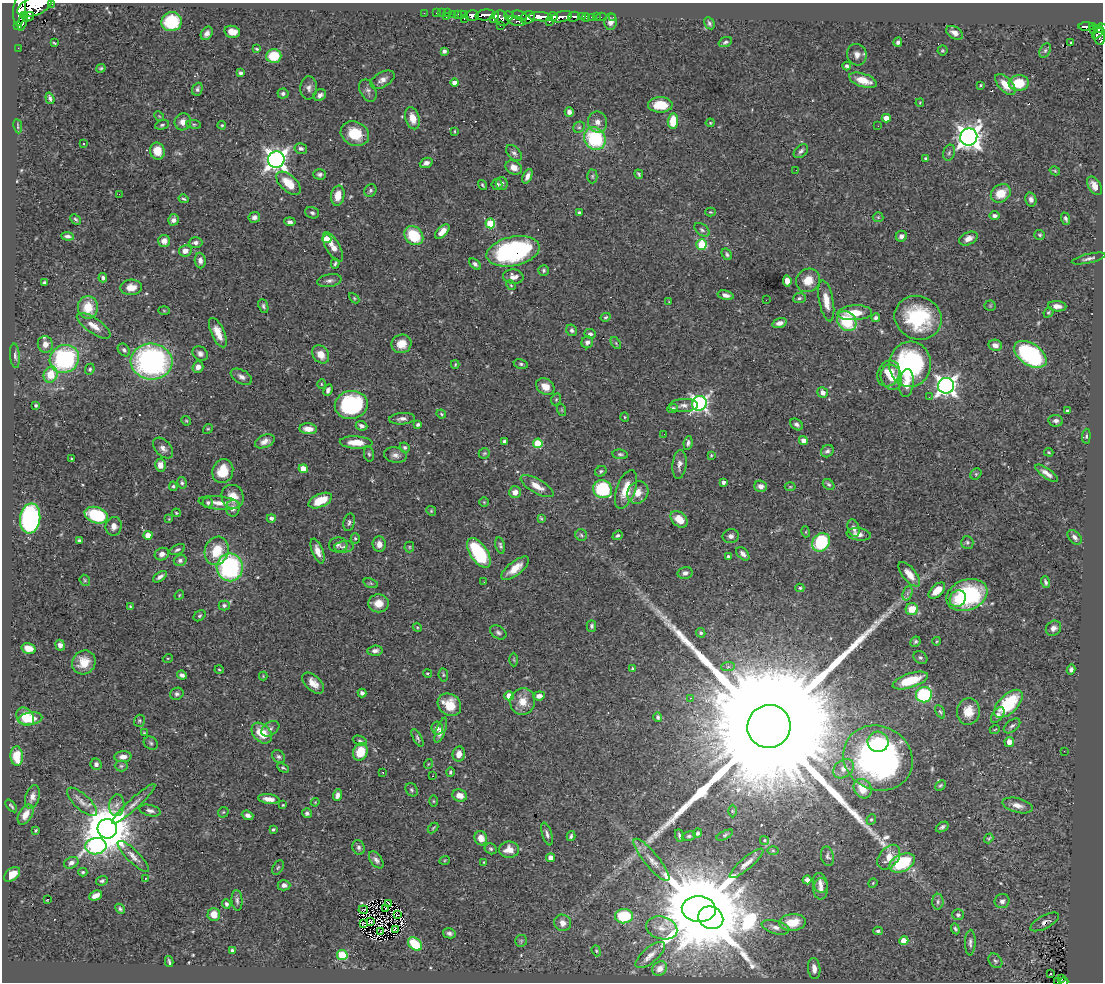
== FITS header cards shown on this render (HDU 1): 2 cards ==
NAXIS1  =                 1101
NAXIS2  =                  980

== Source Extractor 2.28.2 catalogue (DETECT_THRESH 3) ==
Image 1101 x 980 px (HDU 1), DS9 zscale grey, 1 PNG px = 1 image px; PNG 1105 x 984 px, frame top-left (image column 1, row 980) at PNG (2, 3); each listed source drawn as its Kron ellipse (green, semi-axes under 4 px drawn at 4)
Background 0.601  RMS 0.021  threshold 0.062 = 3 sigma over >= 5 px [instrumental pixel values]
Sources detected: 534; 5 with non-positive FLUX_AUTO (blend fragments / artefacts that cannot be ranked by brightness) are neither listed nor drawn; of the other 529, the 500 brightest by FLUX_AUTO listed and drawn (29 fainter detections omitted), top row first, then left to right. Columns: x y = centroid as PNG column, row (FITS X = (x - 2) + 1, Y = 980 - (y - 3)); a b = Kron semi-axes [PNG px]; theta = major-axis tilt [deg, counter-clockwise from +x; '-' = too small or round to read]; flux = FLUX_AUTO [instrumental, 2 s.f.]
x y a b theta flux
51 4 3 2 - 25
34 6 18 9 20 1900
20 9 17 6 84 1200
424 13 2 2 - 5.7
436 13 2 2 - 4.4
442 13 2 2 - 8.6
448 13 2 2 - 1.2
458 14 3 3 - 15
464 14 3 3 - 14
24 15 4 3 - 310
453 15 3 2 - 16
461 15 3 2 - 16
485 15 9 5 7 430
447 16 3 2 - 7
472 16 6 5 - 360
509 16 4 3 - 66
520 16 7 4 -20 170
553 16 5 3 - 160
582 16 3 3 - 37
28 17 6 4 32 210
541 17 12 4 -4 1100
561 17 11 5 14 600
573 17 6 5 - 180
591 17 3 3 - 13
596 17 2 2 - 5.7
602 17 5 2 - 9.3
613 17 3 2 - 5
464 18 3 2 - 7.4
494 18 6 4 55 160
502 18 8 6 -51 190
528 18 8 6 22 390
586 18 4 2 - 7.6
23 21 9 4 73 260
516 21 9 4 -13 160
549 21 3 3 - 59
172 22 10 9 - 77
610 22 8 6 84 7.4
709 23 6 5 - 3.3
18 25 3 2 - 120
500 26 2 2 - 3
1086 26 7 4 0 150
1092 27 4 3 - 49
1101 28 6 4 9 150
1094 30 4 3 - 22
232 32 8 6 -12 14
207 33 7 5 56 5.7
954 33 9 6 -31 7.3
1098 33 7 3 50 89
1099 36 8 5 -85 170
725 42 7 5 22 2.7
898 42 5 4 - 3.8
54 43 3 2 - 1.2
1070 43 3 2 - 48
18 48 2 2 - 5.2
257 49 4 3 - 1.8
942 50 5 5 - 2
1045 50 8 5 63 3
444 51 4 4 - 4.6
857 55 11 9 -72 8.4
274 56 7 7 - 42
847 66 4 3 - 3.4
101 68 5 4 - 1.9
240 73 4 4 - 3.3
382 80 13 7 29 8.5
863 80 14 6 -18 24
455 83 4 4 - 12
1019 83 10 8 5 40
1005 84 13 7 -47 19
980 85 3 2 - 1.5
309 88 11 8 88 6.4
197 89 7 5 69 3.5
368 91 12 8 -64 5.7
283 93 5 5 - 3.3
320 95 6 5 - 5.9
50 98 6 3 -71 3.3
920 103 4 4 - 1.3
660 105 12 7 1 33
569 112 5 4 - 5.4
159 116 5 4 - 1.8
412 118 11 7 -75 16
886 118 4 4 - 15
673 121 7 5 85 35
183 122 8 8 - 9.9
597 122 10 9 - 10
710 123 4 4 - 1.6
194 124 7 3 -7 2.1
162 125 7 4 16 2.6
222 125 4 3 - 1.6
18 126 7 3 -81 1.5
878 126 2 2 - 1.8
579 127 6 5 - 2.4
455 131 4 3 - 1.5
355 134 14 12 -24 41
969 137 9 8 - 1200
595 138 11 10 - 110
84 144 3 2 - 1.2
301 149 6 5 - 3.8
157 151 8 7 - 21
801 151 8 5 42 4.7
514 153 10 6 -44 4.2
949 153 8 6 72 3.6
925 158 3 3 - 2
276 159 8 8 - 980
426 163 6 5 - 5.7
514 167 9 6 -26 10
796 170 2 2 - 1.4
1055 171 5 3 - 1.5
320 174 6 5 - 3.5
639 174 5 3 - 2.2
527 176 8 4 66 6.6
592 176 7 5 89 2.2
288 183 15 8 -42 29
502 183 6 6 - 4.4
497 184 5 5 - 3
482 185 5 3 - 1.7
1095 186 10 6 -58 12
370 190 6 6 - 3
1001 193 10 8 36 27
119 194 2 2 - 13
338 196 10 6 80 18
184 199 5 3 - 2.3
1031 199 7 5 -77 5.3
579 212 4 3 - 2.6
710 212 5 4 - 1.7
312 213 7 5 -19 3.4
994 215 5 4 - 3.9
254 217 6 5 - 5.2
878 217 5 5 - 2.1
76 219 6 3 -44 2.3
1066 219 6 3 -68 3.3
173 220 5 5 - 5.8
290 222 5 4 - 3.9
490 223 5 5 - 69
702 230 9 5 -38 3.7
442 232 9 4 46 15
1040 235 5 5 - 2.6
67 236 6 4 -7 4.2
414 236 10 8 -46 57
901 236 5 5 - 5.3
968 238 10 6 25 10
327 239 4 4 - 38
164 241 6 6 - 11
195 243 7 5 1 5
701 244 5 5 - 52
333 247 16 7 -60 14
185 251 6 5 - 11
513 251 27 14 12 220
727 254 6 4 -54 2.7
1089 258 17 4 13 5.4
200 261 8 5 -85 6.5
335 264 5 3 - 2.4
475 264 7 4 -40 3.5
544 270 5 5 - 2.6
513 277 10 7 -5 9.9
103 278 4 4 - 3.7
808 280 12 11 - 21
329 281 12 6 9 5.4
787 281 5 4 - 11
44 283 4 3 - 2
511 285 5 4 - 1.6
131 287 11 8 2 14
726 295 8 4 -14 6.2
354 298 6 4 -46 1.8
799 298 6 5 - 2.8
766 300 3 2 - 1.2
826 301 21 7 -79 17
669 302 4 4 - 1.2
263 306 7 4 -70 3
990 306 5 5 - 1.9
1057 306 9 5 -5 7.9
88 307 11 10 - 30
164 311 6 4 -2 1.5
1048 312 5 4 - 1.9
855 313 17 7 3 25
606 317 5 4 - 2
876 318 4 4 - 3.4
918 318 24 21 -23 110
847 321 11 9 -50 62
779 323 7 4 16 6.9
94 326 20 7 -35 14
572 330 6 5 - 3.5
218 333 16 6 -66 17
590 334 6 5 - 3.5
587 342 6 5 - 4.9
616 343 7 3 -55 2
45 344 8 7 - 9.6
401 344 10 9 - 18
995 345 7 5 -11 8.7
124 350 7 5 -46 3.4
200 354 8 7 - 5.7
321 354 10 7 -52 15
1030 354 18 11 -33 190
15 356 12 5 -85 4.3
64 359 15 13 36 160
151 361 21 18 -5 330
455 364 4 3 - 1.4
521 364 7 5 -10 2.7
910 364 23 21 85 220
198 367 6 5 - 7.7
90 369 5 4 - 2.6
889 373 13 11 63 26
51 375 8 6 71 28
241 377 11 6 -28 6.4
891 377 13 10 -72 25
906 383 14 7 85 16
321 384 5 3 - 1.3
946 386 8 8 - 810
545 387 10 7 -36 15
328 390 6 4 67 4.4
822 392 6 5 - 7.7
929 397 3 2 - 1.3
556 399 6 4 69 2.2
699 403 7 7 - 460
36 405 3 3 - 2.1
351 405 16 14 10 150
683 405 14 6 3 7.5
673 408 5 4 - 3.4
562 410 6 4 -72 1.6
1067 411 3 3 - 2.6
441 414 5 4 - 1.6
625 417 5 4 - 1.6
402 419 13 5 5 6.4
186 421 5 4 - 1.6
1056 421 7 5 -8 4.5
418 424 4 3 - 3
796 424 7 5 -40 3.9
361 426 6 4 -21 4.4
208 429 5 4 - 1.8
308 429 9 5 -6 13
664 434 2 2 - 1.6
1086 436 7 4 85 2.3
265 441 10 6 23 8.1
504 441 4 3 - 3.1
803 441 5 4 - 6.1
356 442 16 6 -3 20
538 443 5 4 - 67
688 443 7 4 83 3.3
405 447 5 5 - 2.7
163 448 12 7 -46 8.1
827 451 7 5 40 4
1049 452 5 3 - 1.5
484 453 6 5 - 2
369 454 7 5 -79 2.6
620 454 8 5 -6 2.9
395 455 11 7 -12 7
711 455 3 3 - 1.5
72 459 3 2 - 1.5
679 464 14 7 83 7.4
160 465 6 5 - 10
303 469 4 4 - 23
223 471 12 10 69 29
601 471 6 5 - 2.7
1046 473 13 5 -35 8.8
976 474 6 5 - 2
724 482 3 3 - 5.3
182 483 6 4 -77 2.6
829 484 6 5 - 2.8
173 486 4 3 - 2.1
537 486 18 7 -30 15
761 486 6 5 - 6.9
790 487 5 3 - 1.4
602 489 10 8 -31 88
626 489 20 9 70 28
515 492 6 6 - 9.4
638 492 11 10 - 15
233 497 12 11 - 21
320 501 12 6 23 32
484 502 4 4 - 1.5
208 503 5 5 - 2.9
219 503 21 6 -6 13
233 508 8 6 85 7.3
431 511 5 4 - 1.7
176 513 4 3 - 1.6
96 515 12 8 -18 100
30 518 15 10 82 250
271 518 4 4 - 3.7
541 518 4 2 - 1.5
169 519 3 3 - 1.1
679 519 10 7 -41 21
349 522 9 5 78 3.7
114 526 9 8 - 8.3
854 528 9 5 -71 6.8
806 532 5 3 - 1.5
859 534 12 6 -7 8.8
148 535 4 4 - 21
581 535 6 5 - 2.5
618 535 5 4 - 2.6
731 536 8 7 - 5.1
1075 537 8 5 -47 6
355 538 5 4 - 2.4
79 540 4 4 - 2.3
821 542 10 8 50 93
967 542 6 6 - 3.3
379 544 8 6 -83 9.1
338 545 9 7 1 4.7
500 545 8 4 -77 3
344 547 10 5 5 4.5
409 547 5 5 - 1.7
177 550 8 5 26 3.4
217 551 14 11 70 40
318 551 13 5 -70 11
479 553 17 8 -56 110
162 554 7 6 - 6.8
743 554 8 5 -47 6.4
728 557 3 3 - 4.1
180 560 6 5 - 3.7
230 567 14 13 - 180
515 568 17 7 38 19
685 573 7 6 - 4.6
909 574 15 6 -51 17
160 577 8 4 35 5
85 580 6 5 - 2.1
484 582 3 2 - 1.6
1046 582 6 3 -72 3.1
371 583 7 4 -20 2.2
800 588 4 4 - 2.4
937 591 10 5 43 20
908 593 7 4 70 3.9
179 595 5 4 - 1.6
967 595 21 15 19 130
958 599 8 7 - 16
379 603 10 9 - 17
224 605 5 5 - 3.3
130 607 4 3 - 1.8
912 609 6 6 - 26
200 616 6 4 39 2.4
591 626 6 4 89 3.1
417 627 5 3 - 1.4
1053 628 8 7 - 6.1
498 632 9 6 -33 3.8
701 633 5 4 - 2.6
937 641 4 3 - 1.2
915 642 5 4 - 2.5
60 645 5 4 - 6.6
29 648 7 5 -15 14
375 651 7 5 5 4.9
168 658 5 3 - 1.3
920 658 7 6 - 3.3
514 660 7 3 -89 1.4
84 662 12 11 - 24
728 667 7 4 1 3.3
633 669 3 3 - 1.8
1071 669 5 4 - 4.2
219 670 4 3 - 1.4
427 673 4 3 - 1.6
182 675 5 4 - 4.7
443 675 7 4 -84 2.1
263 676 4 4 - 1.2
910 680 18 7 18 45
313 683 13 7 -43 13
362 693 4 4 - 4.5
177 694 7 6 - 3.7
924 695 8 7 - 140
509 696 4 4 - 17
539 696 6 4 7 7
690 698 4 4 - 1.7
523 701 13 12 - 18
1008 704 18 9 44 73
449 705 12 10 -38 32
968 711 13 11 83 19
940 712 7 4 -64 2.4
998 715 9 5 54 4.8
25 717 10 7 -48 36
658 717 5 4 - 3.1
30 719 12 6 8 17
139 721 6 5 - 2.1
769 726 22 21 - 160000
1012 726 9 5 40 4
437 728 7 6 - 7.9
270 729 10 6 34 4.3
995 729 5 3 - 1.2
441 730 13 4 70 8.3
144 733 3 3 - 1.2
262 733 12 8 -46 32
417 738 10 4 -62 2.7
360 741 7 4 -23 2.7
878 742 10 10 - 31
1009 742 5 5 - 11
151 743 7 6 - 3.2
1064 751 2 2 - 2.5
360 752 9 7 72 35
459 754 7 6 - 11
17 756 10 6 -87 28
123 757 8 5 4 9.6
279 757 7 5 -42 3.2
878 758 35 32 -28 470
96 764 6 5 - 4.2
428 764 5 3 - 1.1
121 766 6 5 - 2.4
283 768 6 4 -27 2.3
843 769 11 8 40 9.1
450 772 4 4 - 2.6
383 773 3 2 - 1.2
432 776 3 2 - 5.4
940 785 6 3 43 1.9
863 789 10 8 -54 24
411 790 7 5 -54 2.9
337 795 6 4 68 5.6
460 795 7 6 - 12
32 797 12 7 75 7.4
269 799 11 4 -7 10
433 801 5 3 - 1.5
82 802 19 7 -42 11
315 802 4 4 - 1.3
134 804 29 5 42 11
117 805 11 7 84 6.6
283 805 4 4 - 1.4
1018 805 15 7 -15 11
11 806 7 3 -48 2.3
150 811 11 5 -13 5.5
732 811 6 4 -89 1.7
223 812 6 4 44 1.7
307 813 5 4 - 3.2
25 815 11 6 58 13
248 815 6 4 -21 4.8
871 819 5 4 - 2.1
942 827 7 4 32 3.7
433 828 6 3 46 1.7
107 829 10 9 - 7400
36 830 3 2 - 1.7
273 830 3 3 - 2.6
698 833 4 4 - 3.6
547 834 12 5 -73 4.8
725 835 9 4 26 2.4
571 836 5 3 - 3.3
679 836 6 3 -67 2.9
689 836 7 5 9 2.7
481 838 7 6 - 14
989 838 5 3 - 1.7
765 840 4 4 - 1.8
96 846 10 8 8 220
359 847 7 6 - 4
491 849 6 5 - 2.6
509 850 10 8 1 15
773 850 6 4 -1 1.4
133 856 21 6 -45 9.9
827 856 10 6 -77 3.9
889 857 14 9 51 19
551 858 4 4 - 10
376 860 10 5 -54 5.4
445 860 5 3 - 1.4
652 860 27 7 -50 16
484 862 4 4 - 1.4
71 863 7 5 24 5.7
746 863 21 5 41 10
902 863 14 8 26 91
278 867 8 5 61 2.3
83 872 4 3 - 2.2
12 874 9 6 38 14
145 878 3 2 - 2.3
807 880 4 4 - 5
102 881 6 4 18 2.8
820 883 10 7 -75 7.6
873 883 5 4 - 1.4
284 885 6 5 - 5.8
821 889 10 7 88 8
96 895 7 4 23 8.8
48 899 3 2 - 21
237 900 10 5 -85 4.3
1002 901 7 7 - 5.3
938 902 8 5 89 3.6
388 903 3 2 - 1.5
226 904 5 4 - 3.4
120 909 5 4 - 2.5
385 909 3 2 - 1.2
699 909 17 13 -4 33000
363 910 4 2 - 3.3
214 914 6 6 - 14
397 915 4 2 - 1.6
958 915 6 5 - 3.7
624 916 9 7 5 67
711 918 13 11 -23 6600
370 921 3 2 - 1.3
792 922 13 8 5 30
1045 922 15 6 28 4.7
563 923 8 8 - 11
363 924 3 2 - 1.5
775 927 14 6 -15 7.6
662 928 16 11 -16 15
395 929 4 2 - 1.3
955 929 5 3 - 2.4
878 931 5 3 - 2.3
381 932 4 2 - 1.3
449 933 6 5 - 4
521 941 6 6 - 2
904 941 4 4 - 27
970 943 13 5 88 4.8
415 944 8 5 -42 52
233 950 3 3 - 4
596 951 6 4 -69 1.9
342 955 5 5 - 77
650 955 18 7 40 12
995 961 8 6 -50 3.3
169 962 5 2 - 2.2
660 969 8 6 40 9.7
814 969 10 6 -83 12
1051 974 3 2 - 2.9
1061 979 3 3 - 17
1058 982 2 2 - 9.9
1064 982 4 2 - 43
At the frame edge (FLAGS 8, measured only in part): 7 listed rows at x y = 51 4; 34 6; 20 9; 1101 28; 1099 36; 1058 982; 1064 982
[29 fainter detections neither listed nor drawn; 5 non-positive-flux detections neither listed nor drawn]